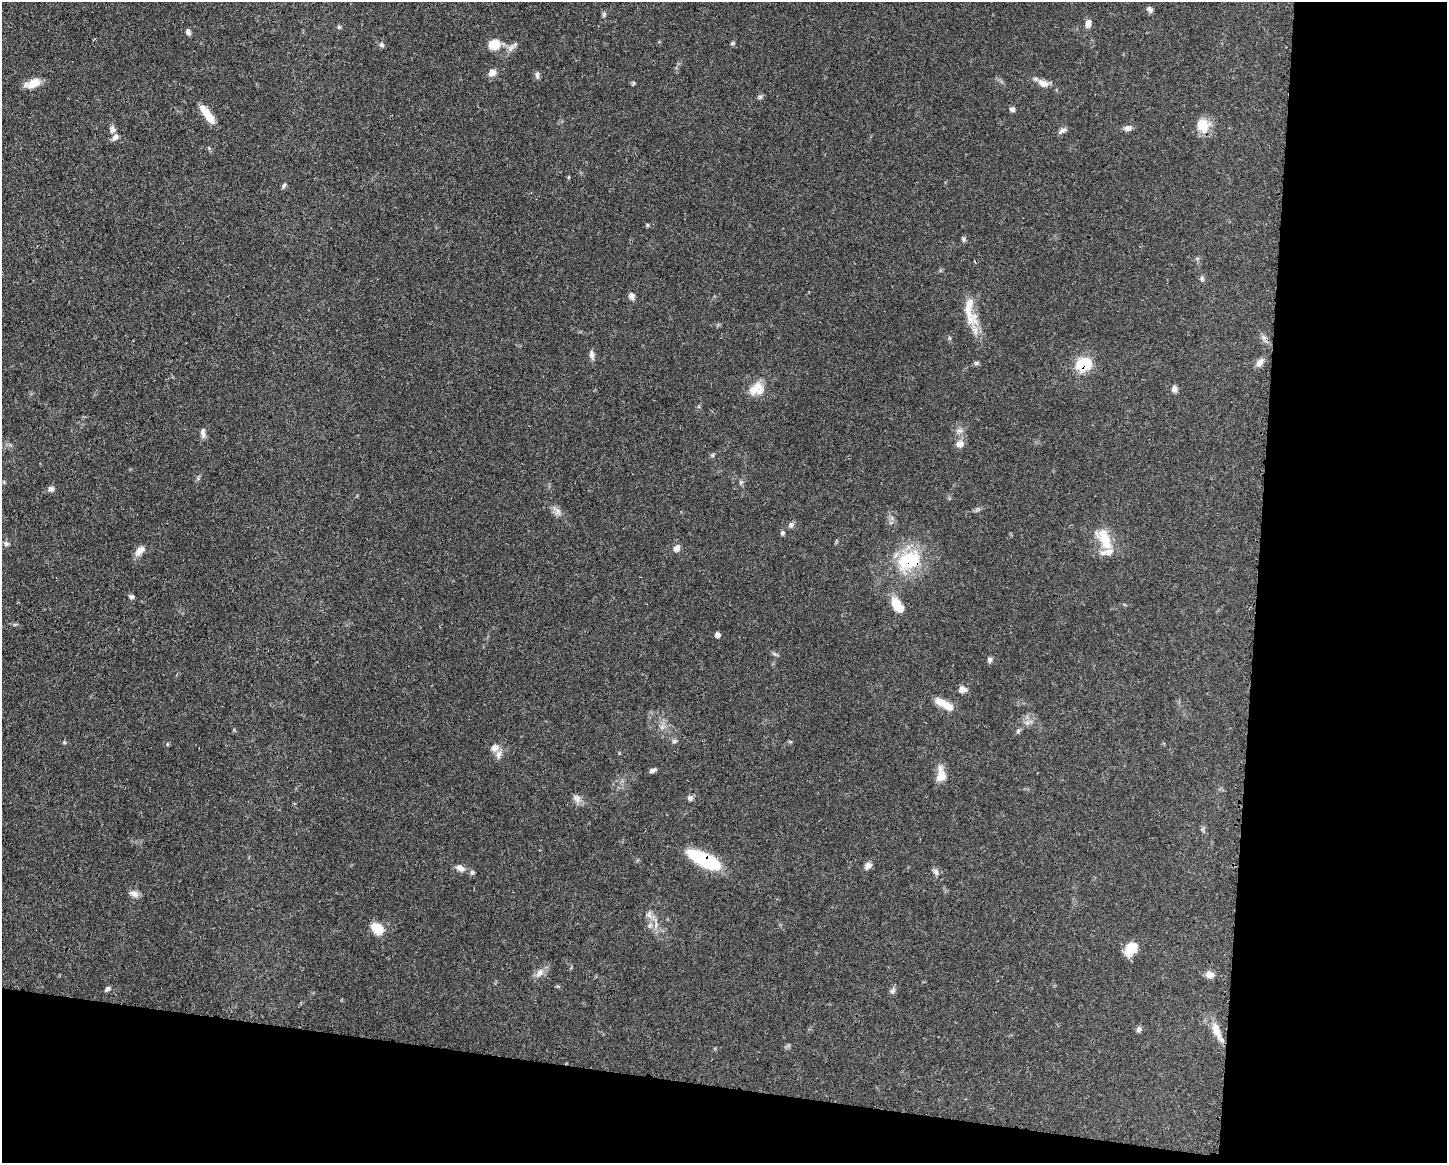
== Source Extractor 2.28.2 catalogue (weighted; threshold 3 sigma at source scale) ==
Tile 12 of 3 x 4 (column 3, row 4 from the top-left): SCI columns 3007-4451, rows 1-1161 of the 4680 x 4646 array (HDU 1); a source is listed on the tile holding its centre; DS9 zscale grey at full resolution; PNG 1449 x 1165 px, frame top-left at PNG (2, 2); no overlay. Shown black and unused: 20% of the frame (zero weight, under 3 of 4 exposures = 1% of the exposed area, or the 3 px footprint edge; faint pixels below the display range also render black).
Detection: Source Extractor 2.28.2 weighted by HDU 2 'WHT'; one run over the whole footprint, this tile lists its part. Background 0.0549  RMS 0.0032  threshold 0.0146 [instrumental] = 3 sigma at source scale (4.5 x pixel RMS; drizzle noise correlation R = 1.50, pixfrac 1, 0.05/0.05 arcsec/px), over >= 5 px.
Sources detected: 82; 1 cosmic-ray / hot-pixel residue — not listed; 6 inside a brighter listed object's ellipse — not listed separately; the other 75 listed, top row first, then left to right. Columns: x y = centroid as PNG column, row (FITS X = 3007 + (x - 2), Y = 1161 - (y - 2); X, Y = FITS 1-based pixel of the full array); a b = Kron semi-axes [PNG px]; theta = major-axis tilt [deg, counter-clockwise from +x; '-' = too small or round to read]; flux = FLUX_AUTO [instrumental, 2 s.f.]
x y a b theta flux
1149 9 8 6 -51 0.96
604 14 8 4 90 0.56
1088 23 9 7 74 2
339 27 5 5 - 0.47
188 32 8 5 -85 0.88
732 43 6 4 21 0.49
495 44 13 11 3 5.4
382 45 7 6 - 0.75
511 48 12 6 52 1.5
492 73 10 8 28 2
537 75 11 5 -86 0.82
33 83 18 9 22 4.3
1043 83 15 8 -15 2.6
760 97 7 5 45 0.61
1012 109 7 5 -13 0.82
207 114 22 7 -54 6.3
1203 125 17 16 - 5.4
1127 128 10 7 6 1.2
112 129 9 7 -76 1.5
1062 131 11 6 36 1.2
569 177 5 3 - 0.29
284 185 7 5 50 0.63
647 225 5 4 - 0.41
963 239 6 6 - 0.61
1202 279 7 5 -75 0.68
631 296 8 7 - 1.2
969 308 36 14 -87 7.1
592 354 12 6 -87 1.2
1260 362 13 8 55 1.8
976 363 6 6 - 0.6
1084 364 16 12 18 11
754 389 22 11 45 4.5
1174 389 8 6 81 1.2
960 431 10 5 0 0.94
203 433 12 6 -84 1.3
960 444 7 6 - 2.9
740 482 7 4 71 0.51
51 489 8 6 -25 1.1
558 511 11 8 -60 1.6
791 525 8 6 61 0.91
782 533 5 5 - 0.6
1104 539 32 15 -64 8.3
6 544 7 6 - 0.79
677 548 9 7 43 1.5
140 551 16 7 45 2.3
909 560 34 23 25 19
131 597 6 5 - 0.71
897 605 20 10 -56 5.9
717 635 6 5 - 1.2
990 660 8 6 87 0.74
962 690 11 8 9 1.7
941 702 19 10 -22 3.6
662 727 6 6 - 0.88
1018 731 6 5 - 0.61
674 741 6 6 - 0.67
495 748 11 10 - 1.9
652 770 8 5 18 0.98
941 775 18 10 -88 4.2
577 798 12 9 -61 1.6
690 798 8 6 -29 0.91
705 860 33 11 -26 24
868 865 10 7 30 1.5
460 868 12 7 -28 1.9
472 872 7 5 89 0.71
936 872 10 6 -58 1.1
134 893 13 8 -33 1.7
649 915 9 8 - 1.4
377 928 14 10 -42 5.7
1131 949 15 10 53 6.1
539 973 13 8 53 2
1210 974 11 8 -17 2
107 989 8 5 57 0.74
892 991 9 5 50 0.86
1139 1030 8 6 47 0.84
1216 1030 22 10 -71 4.3
Overlapping masked pixels (flux is a lower limit): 4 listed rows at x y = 1062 131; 1084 364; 909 560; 705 860